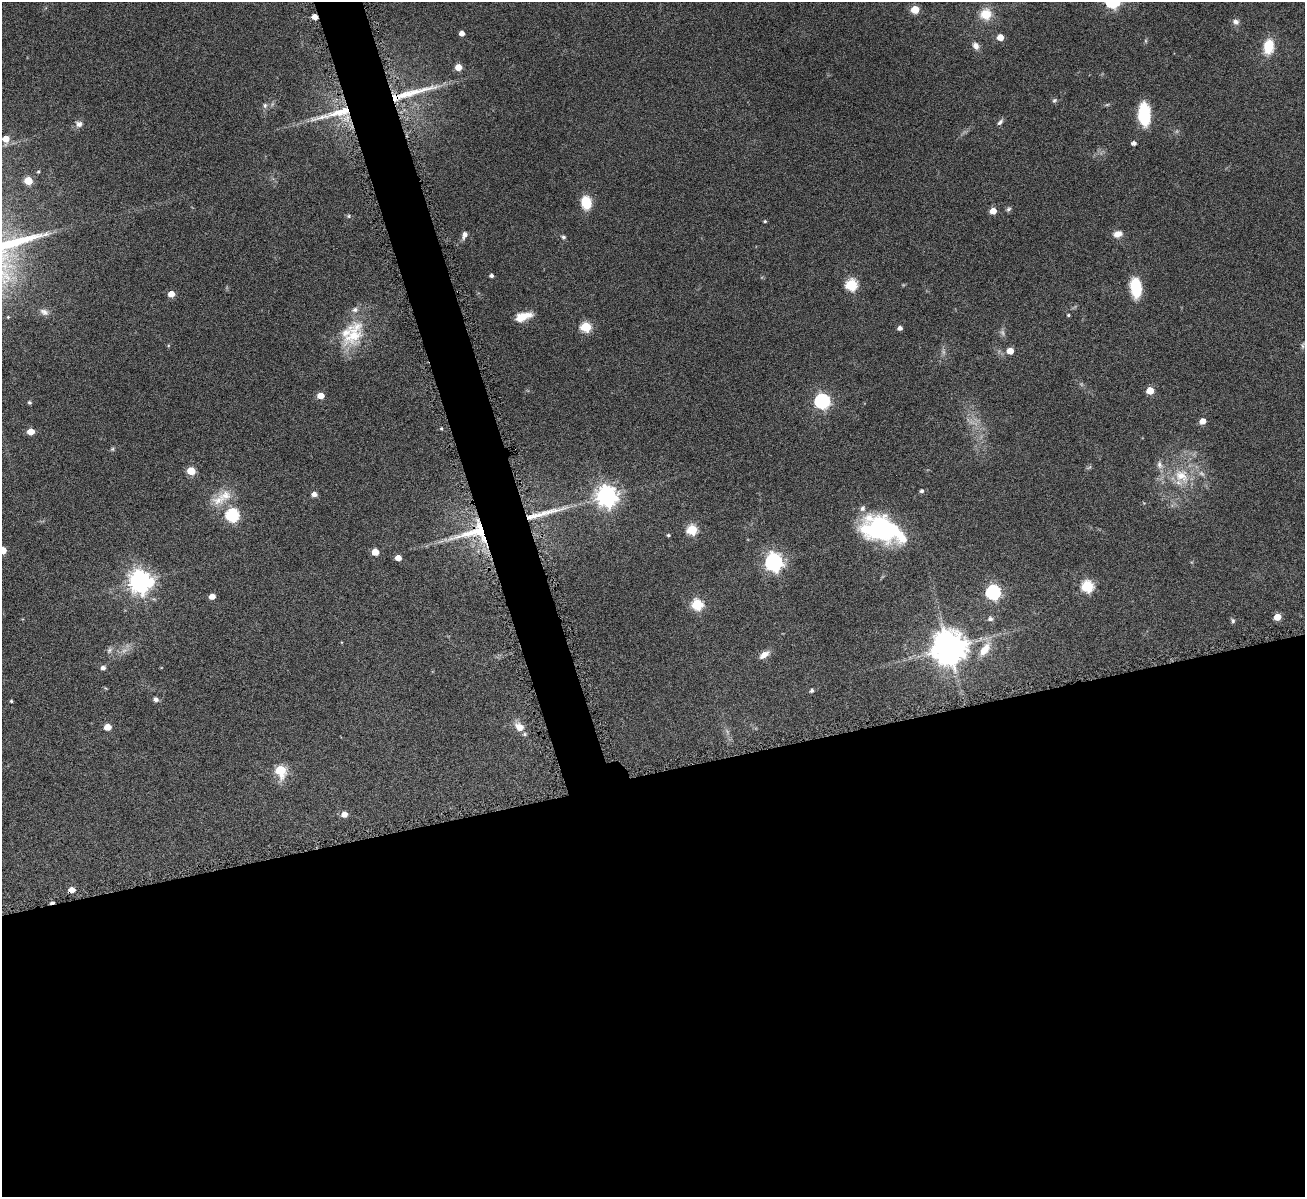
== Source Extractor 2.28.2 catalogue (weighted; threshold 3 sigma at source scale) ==
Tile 15 of 4 x 4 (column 3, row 4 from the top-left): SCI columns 2614-3916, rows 276-1470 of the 5223 x 5210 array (HDU 1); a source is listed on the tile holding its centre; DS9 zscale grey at full resolution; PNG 1307 x 1199 px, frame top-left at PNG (2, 2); no overlay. Shown black and unused: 38% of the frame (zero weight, under 4 of 8 exposures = <1% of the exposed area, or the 3 px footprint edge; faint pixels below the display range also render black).
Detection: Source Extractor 2.28.2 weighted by HDU 2 'WHT'; one run over the whole footprint, this tile lists its part. Background 0.108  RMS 0.0052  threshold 0.0211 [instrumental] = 3 sigma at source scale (4.09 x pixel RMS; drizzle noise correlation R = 1.36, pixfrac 0.8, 0.05/0.05 arcsec/px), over >= 5 px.
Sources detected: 99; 4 too faint to see at this stretch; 2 cosmic-ray / hot-pixel residue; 2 long thin detections or spike segments (spike, bleed or trail) — not listed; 7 inside a brighter listed object's ellipse — not listed separately; the other 84 listed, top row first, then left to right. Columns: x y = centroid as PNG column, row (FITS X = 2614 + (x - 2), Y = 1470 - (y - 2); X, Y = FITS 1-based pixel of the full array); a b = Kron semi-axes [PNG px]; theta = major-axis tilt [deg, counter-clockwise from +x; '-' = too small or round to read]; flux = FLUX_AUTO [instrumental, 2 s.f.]
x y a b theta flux
915 9 5 5 - 11
986 14 12 11 - 9.3
1236 22 9 7 -19 1.8
462 33 4 4 - 2.7
1000 37 5 5 - 5.5
976 46 9 7 -60 2.6
1268 46 17 11 82 11
458 67 5 5 - 6.6
1054 100 7 5 42 0.83
265 105 7 6 - 1.2
340 112 36 9 14 11
1144 114 18 9 -87 26
1000 122 10 5 46 1.3
79 124 9 8 - 2.3
6 139 6 6 - 4.9
1134 143 4 4 - 1.9
38 172 4 3 - 0.51
28 181 5 5 - 12
586 203 11 8 -78 15
1009 209 8 5 28 0.98
993 211 5 5 - 5.5
349 216 6 5 - 0.73
765 221 4 3 - 0.62
1117 234 11 8 17 3.2
464 235 9 6 64 2.2
563 237 7 5 -11 0.89
491 276 4 4 - 1.3
851 285 6 6 - 42
1136 288 21 11 -82 16
171 294 5 5 - 5
44 312 12 8 -24 2.3
1068 315 4 3 - 0.55
523 316 19 8 18 7.3
586 327 6 5 - 30
900 328 5 4 - 1.9
354 334 44 24 64 21
168 345 5 3 - 0.45
1303 346 8 4 82 0.86
1010 351 5 5 - 6.7
1150 391 5 5 - 10
321 396 5 5 - 6.2
822 401 7 6 - 110
29 402 4 4 - 0.95
1202 421 5 5 - 4.3
441 428 4 3 - 0.61
31 431 5 5 - 8.1
112 449 6 5 - 0.69
1159 465 12 7 -77 2.3
191 471 5 5 - 12
1181 476 24 18 -39 14
922 491 4 4 - 1.2
314 494 5 4 - 2.6
225 495 22 16 27 8.9
607 496 8 7 - 330
232 515 6 6 - 69
883 529 38 24 -13 67
692 530 6 5 - 31
473 533 60 20 13 30
668 535 4 3 - 0.76
2 550 5 5 - 10
375 552 5 5 - 6
398 558 5 4 - 4.4
774 562 7 7 - 200
140 581 8 8 - 390
1087 586 6 6 - 44
993 592 7 6 - 95
212 596 5 4 - 4.3
697 604 6 6 - 37
1277 617 5 5 - 7.6
990 619 6 5 - 1.4
1233 621 7 5 -77 0.85
949 648 11 11 - 880
109 650 9 6 52 1.3
985 650 21 10 55 7.8
764 655 12 6 35 3.8
103 668 5 5 - 1.8
812 691 5 4 - 1
156 699 6 5 - 1.5
11 701 3 3 - 0.63
107 727 5 5 - 6.4
519 727 14 10 -35 4.5
280 770 7 6 - 25
344 814 5 5 - 3.8
72 890 5 4 - 5
Overlapping masked pixels (flux is a lower limit): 3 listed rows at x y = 340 112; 473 533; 72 890
Isophote crosses this tile's border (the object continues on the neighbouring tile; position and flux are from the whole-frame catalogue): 1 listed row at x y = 2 550